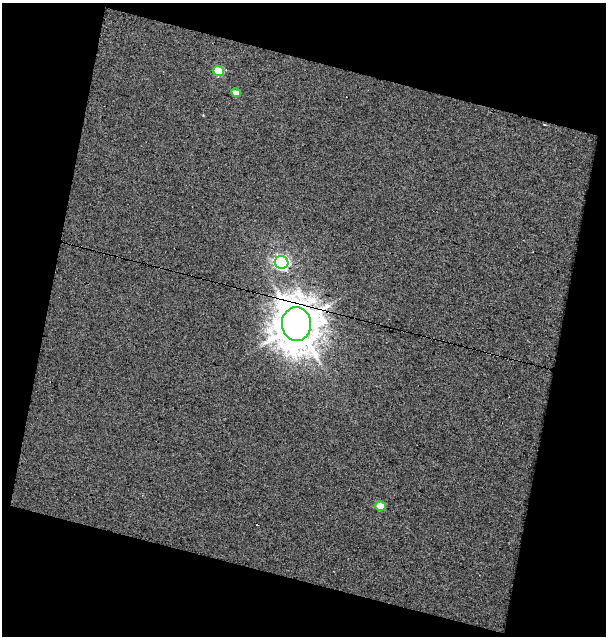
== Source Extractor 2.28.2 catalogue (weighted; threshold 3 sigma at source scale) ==
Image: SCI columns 25-628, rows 1-634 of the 653 x 634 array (HDU 1 of 3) = the unmasked area's bounding box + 8 px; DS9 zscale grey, full resolution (1 PNG px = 1 image px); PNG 608 x 638 px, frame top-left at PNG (2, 3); each listed source drawn as its Kron ellipse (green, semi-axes under 4 px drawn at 4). Shown black and unused: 33% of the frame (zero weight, under 5 of 10 exposures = <1% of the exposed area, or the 3 px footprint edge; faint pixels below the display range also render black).
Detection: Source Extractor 2.28.2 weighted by HDU 2 'WHT'. Background 0.0025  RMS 0.0091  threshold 0.037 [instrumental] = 3 sigma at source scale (4.09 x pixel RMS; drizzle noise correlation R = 1.36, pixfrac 0.8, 0.0396/0.0396 arcsec/px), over >= 5 px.
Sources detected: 5; all 5 listed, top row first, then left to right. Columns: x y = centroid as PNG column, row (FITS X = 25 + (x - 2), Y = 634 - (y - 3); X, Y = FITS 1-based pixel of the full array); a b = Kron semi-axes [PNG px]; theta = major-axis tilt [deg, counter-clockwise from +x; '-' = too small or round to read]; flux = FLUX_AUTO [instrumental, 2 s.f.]
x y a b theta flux
219 71 5 5 - 29
236 93 5 4 - 7.9
281 262 7 6 - 210
296 324 17 14 -83 2600
381 506 5 4 - 17
Overlapping masked pixels (flux is a lower limit): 1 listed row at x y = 296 324